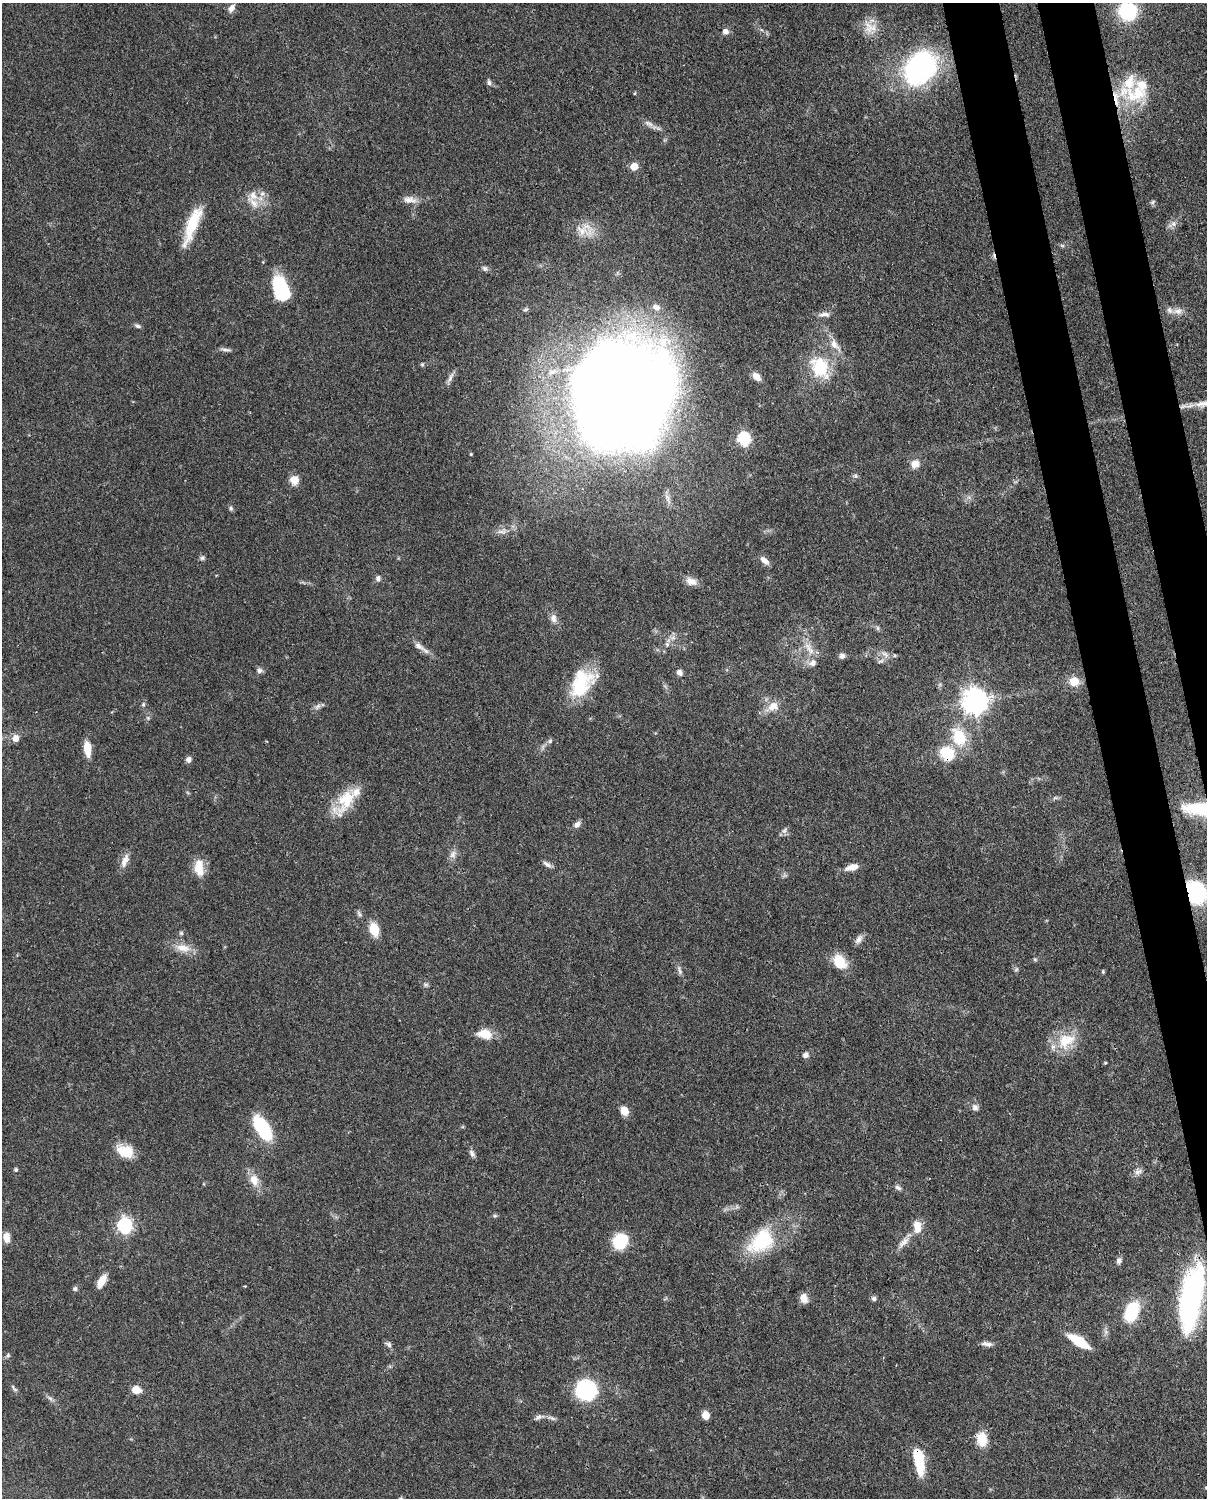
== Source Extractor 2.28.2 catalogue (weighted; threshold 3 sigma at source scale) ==
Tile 6 of 4 x 3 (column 2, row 2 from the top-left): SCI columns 1294-2498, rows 1760-3255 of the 4999 x 4902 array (HDU 1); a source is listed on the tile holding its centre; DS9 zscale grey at full resolution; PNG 1209 x 1500 px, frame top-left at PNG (2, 3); no overlay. Shown black and unused: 6% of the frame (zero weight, under 3 of 4 exposures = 7% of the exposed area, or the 3 px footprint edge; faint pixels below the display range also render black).
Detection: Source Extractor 2.28.2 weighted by HDU 2 'WHT'; one run over the whole footprint, this tile lists its part. Background 0.087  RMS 0.0039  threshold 0.0175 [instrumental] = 3 sigma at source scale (4.5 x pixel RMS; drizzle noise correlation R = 1.50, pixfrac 1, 0.05/0.05 arcsec/px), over >= 5 px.
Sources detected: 131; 1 inside a brighter object's white glare — not listed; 7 inside a brighter listed object's ellipse — not listed separately; the other 123 listed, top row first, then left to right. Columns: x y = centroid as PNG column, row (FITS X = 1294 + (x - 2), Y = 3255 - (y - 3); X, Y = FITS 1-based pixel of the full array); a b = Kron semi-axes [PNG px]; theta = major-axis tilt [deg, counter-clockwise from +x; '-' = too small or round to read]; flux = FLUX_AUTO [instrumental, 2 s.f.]
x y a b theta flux
232 8 11 7 62 2.1
1127 11 13 13 - 35
870 27 21 15 -30 5.9
725 31 7 7 - 1.9
920 68 25 18 57 100
489 82 8 5 -83 0.97
635 93 5 3 - 0.33
1136 94 42 21 6 18
649 123 14 6 -26 2
634 166 6 5 - 6.1
253 195 15 12 -78 4.7
410 200 18 8 -4 3.1
1152 202 7 5 37 0.71
1173 224 7 6 - 1.3
192 225 46 11 69 15
583 229 26 14 33 6.8
485 268 9 6 -28 1.1
281 289 28 17 -71 19
656 307 10 7 -34 2.1
1178 311 13 7 4 2.5
824 314 16 6 -1 2
138 326 8 5 -23 0.93
835 345 20 9 -52 4.4
225 350 16 4 -6 1.2
422 364 5 5 - 0.57
820 367 26 19 -63 19
450 377 15 5 67 1.8
756 377 11 7 -43 2.6
620 401 89 74 57 890
744 439 6 6 - 53
471 454 3 3 - 0.36
915 464 10 8 21 3.6
294 480 9 9 - 4.8
230 508 6 6 - 0.83
502 531 14 6 5 2.2
202 558 7 6 - 0.88
764 560 12 7 -38 2.5
378 578 8 6 -89 1.1
691 581 15 9 -24 3
553 618 11 8 -78 2.2
878 628 6 5 - 0.72
667 644 6 4 -46 0.78
419 646 16 8 -36 2.6
809 648 22 8 -57 4.5
885 654 12 5 -34 1.8
842 656 7 7 - 1.4
881 661 10 4 22 0.95
259 670 7 7 - 1.2
679 672 7 6 - 1.6
1074 681 11 10 - 5.4
582 683 34 23 55 21
975 701 8 8 - 400
143 704 6 5 - 0.75
318 706 9 6 42 1.3
773 706 14 11 21 4.5
959 737 18 13 -66 15
15 738 7 7 - 3.1
550 741 7 5 47 0.83
87 749 18 8 -83 5.4
947 753 15 13 -43 13
188 759 7 6 - 1.5
1055 798 7 4 18 0.69
346 800 40 17 57 14
1199 809 32 14 -8 20
577 824 10 7 54 1.6
784 831 8 6 62 1.3
453 854 11 8 65 2
125 861 19 8 70 3.4
547 864 13 5 -35 1.4
852 867 14 7 17 3.8
199 868 20 11 -87 6.9
1195 892 18 15 -63 38
374 929 12 8 -72 8.6
181 933 5 5 - 0.63
859 939 13 7 57 1.9
183 948 22 10 -12 5.2
1035 959 6 4 -1 0.54
840 962 19 14 -53 7.6
680 970 14 5 -72 1.4
1016 970 6 4 20 0.57
1103 971 5 4 - 0.45
425 985 8 5 5 0.78
485 1034 17 11 -11 6.5
1066 1041 27 20 29 12
805 1055 7 7 - 1.5
1105 1063 4 3 - 0.38
975 1107 9 8 - 1.6
624 1111 8 7 - 5.5
262 1128 29 13 -58 21
125 1151 21 13 -24 8.2
472 1153 11 6 -61 1.3
16 1170 5 5 - 0.75
1138 1172 10 9 - 1.9
254 1180 17 12 -72 4.8
898 1188 9 5 -31 1.1
495 1216 6 4 0 0.6
124 1225 7 6 - 87
917 1227 16 9 -80 4.9
6 1237 12 8 -84 3.3
761 1241 39 26 40 24
620 1242 13 12 - 17
903 1242 22 7 47 3.2
1119 1261 8 7 - 1.2
102 1281 14 7 61 5.5
244 1286 3 2 - 0.43
75 1289 6 6 - 0.79
1191 1296 58 16 80 110
804 1298 10 8 -72 3.1
874 1299 6 6 - 1.1
1132 1311 18 11 67 21
1079 1341 18 7 -32 17
389 1344 8 6 -37 1.2
987 1344 15 6 -8 1.8
8 1356 6 6 - 0.72
14 1388 13 4 -48 0.98
136 1390 8 6 -15 5.9
586 1390 16 15 - 37
50 1398 7 4 -19 0.87
705 1415 7 6 - 3.9
539 1417 14 6 20 1.5
552 1418 13 4 -23 1.2
982 1439 17 12 -84 7
919 1460 27 9 -80 17
Overlapping masked pixels (flux is a lower limit): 4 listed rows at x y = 947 753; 1199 809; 1195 892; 919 1460
Isophote crosses this tile's border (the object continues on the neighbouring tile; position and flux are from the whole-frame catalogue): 4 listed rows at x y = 232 8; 1127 11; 1199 809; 1195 892